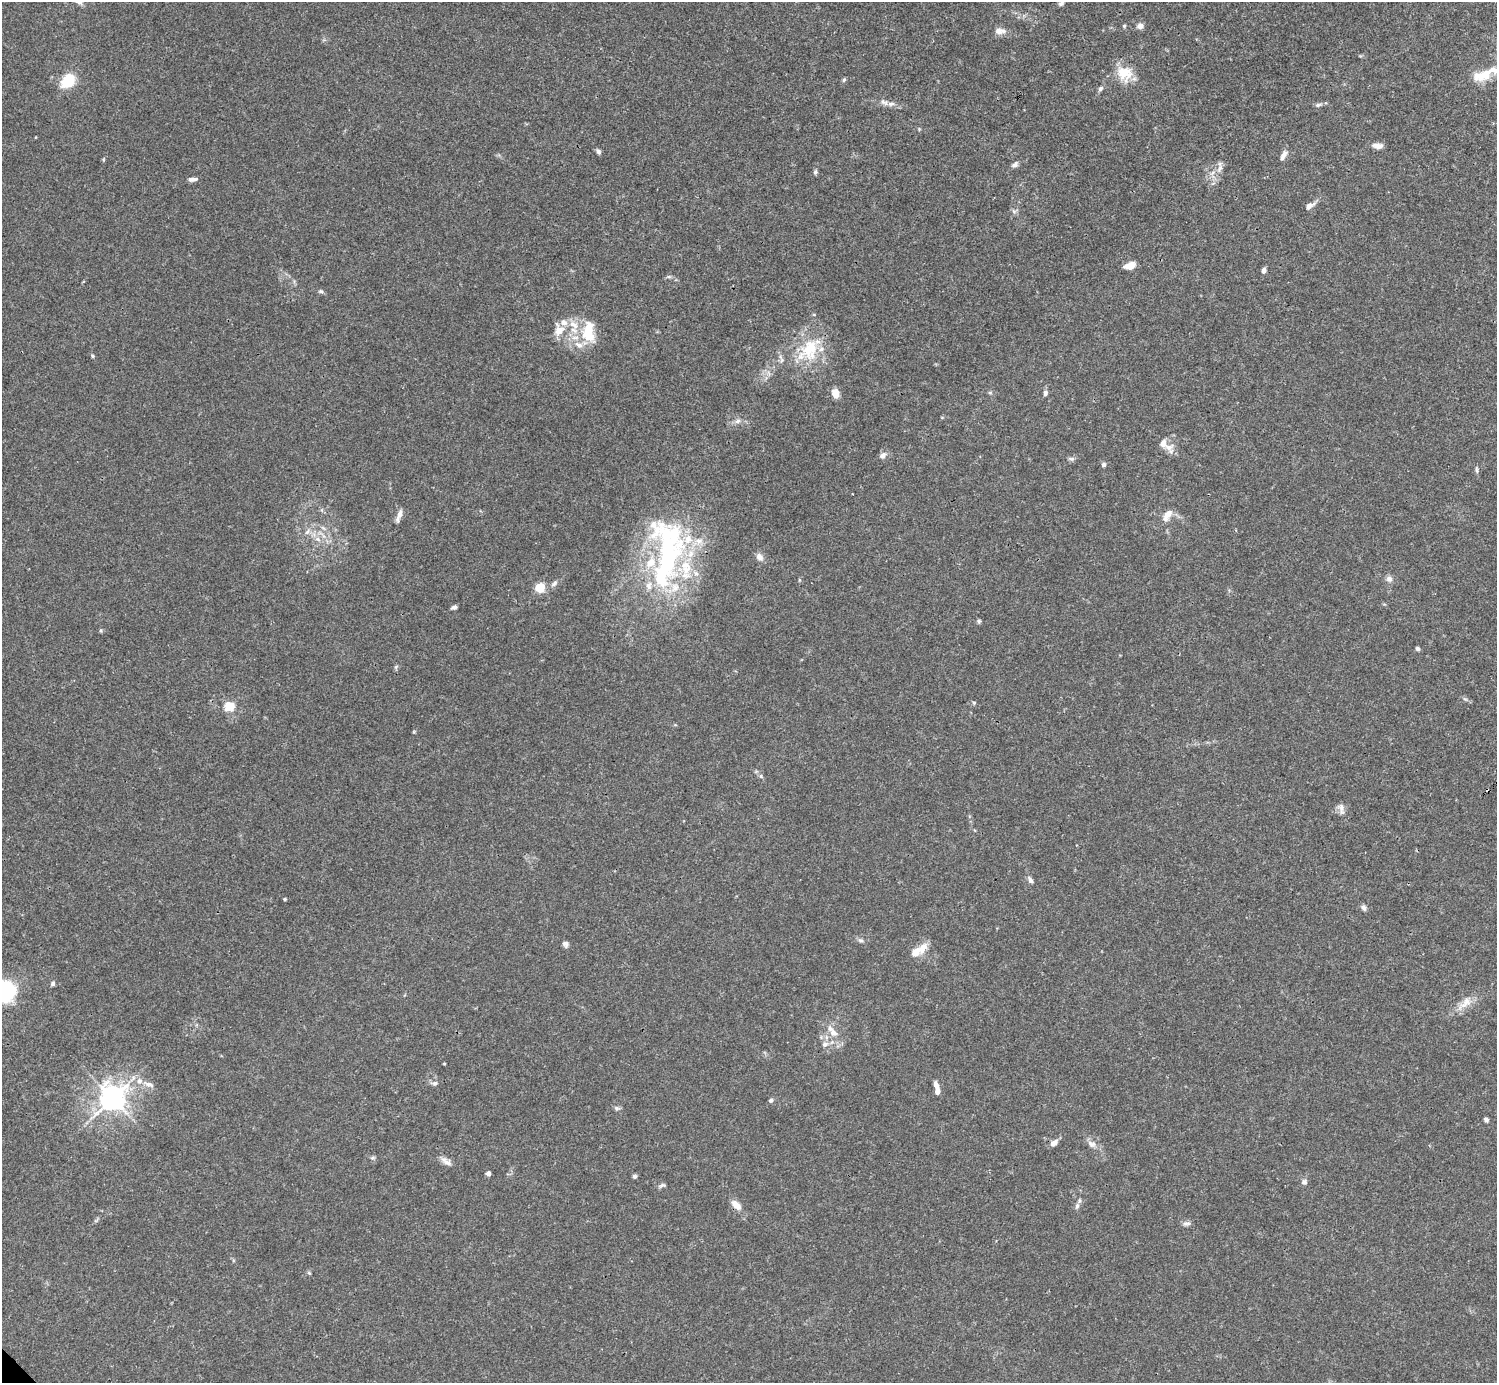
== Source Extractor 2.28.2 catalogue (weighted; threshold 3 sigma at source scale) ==
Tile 10 of 4 x 4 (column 2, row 3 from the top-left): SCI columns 1496-2990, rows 1539-2919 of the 5982 x 5981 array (HDU 1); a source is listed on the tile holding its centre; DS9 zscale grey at full resolution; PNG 1499 x 1385 px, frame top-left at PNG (2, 2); no overlay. Shown black and unused: <1% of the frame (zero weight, under 3 of 4 exposures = <1% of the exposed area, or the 3 px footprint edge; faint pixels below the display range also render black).
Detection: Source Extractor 2.28.2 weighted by HDU 2 'WHT'; one run over the whole footprint, this tile lists its part. Background 0.0164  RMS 0.0022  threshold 0.0098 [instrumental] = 3 sigma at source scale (4.5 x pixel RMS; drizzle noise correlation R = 1.50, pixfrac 1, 0.05/0.05 arcsec/px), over >= 5 px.
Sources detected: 103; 1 cosmic-ray / hot-pixel residue — not listed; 15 inside a brighter listed object's ellipse — not listed separately; the other 87 listed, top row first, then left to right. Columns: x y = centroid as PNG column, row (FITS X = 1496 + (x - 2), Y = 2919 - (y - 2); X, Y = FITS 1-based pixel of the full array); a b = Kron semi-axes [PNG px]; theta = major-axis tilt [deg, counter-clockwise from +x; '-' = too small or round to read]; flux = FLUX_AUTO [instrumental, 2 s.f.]
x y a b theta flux
1061 3 7 6 - 0.6
1124 26 5 4 - 0.25
1140 26 7 6 - 1.2
999 31 13 8 -2 1.6
1124 73 22 18 -47 4.9
1483 75 29 13 16 5.2
844 80 6 4 66 0.36
68 81 12 8 55 11
1101 88 7 5 47 0.53
891 104 10 7 15 1
1318 105 10 5 13 0.54
1378 146 11 6 -3 1.4
598 151 8 5 -52 0.5
1284 154 11 6 49 1
1015 164 9 6 41 0.76
1220 168 12 6 76 1
815 172 6 5 - 0.43
192 179 11 4 5 0.87
1309 206 12 6 31 1.2
1014 211 7 6 - 0.54
1129 265 14 8 18 1.8
1264 270 6 5 - 0.69
669 277 7 4 -1 0.38
321 291 7 5 -21 0.4
559 330 16 13 -86 2.8
588 332 28 16 89 7.2
809 350 37 25 51 11
92 356 5 4 - 0.28
835 393 10 7 -77 2.1
990 393 6 4 0 0.3
1045 393 7 6 - 0.59
738 421 8 7 - 0.84
1169 447 18 12 -56 1.9
883 455 10 8 49 0.92
1071 459 9 4 -1 0.48
1104 465 5 5 - 0.56
1477 470 9 4 -79 0.45
1168 514 12 8 39 1.7
399 515 17 5 70 1.3
307 532 8 6 61 0.76
318 539 8 6 -22 0.99
667 553 101 38 87 52
759 557 10 8 -49 1.2
1389 579 8 8 - 0.94
554 583 10 5 44 0.71
540 588 5 5 - 15
454 607 6 4 22 0.56
979 621 5 5 - 0.36
101 630 5 5 - 0.3
1418 649 5 4 - 0.52
396 667 6 5 - 0.38
1465 699 7 4 -35 0.4
974 703 5 5 - 0.28
229 706 16 14 15 3
1341 808 15 7 -77 1.2
1030 880 9 6 -57 0.78
285 899 4 3 - 0.26
1364 908 7 6 - 0.74
861 940 7 5 -2 0.52
565 944 8 7 - 0.64
923 948 16 9 63 2.6
53 983 6 5 - 0.51
5 991 21 20 - 19
1465 1003 27 10 42 2.9
833 1033 14 9 -51 2.2
825 1044 8 7 - 0.93
139 1081 9 8 - 1.4
435 1083 8 6 13 0.68
149 1084 16 6 -22 1.2
936 1085 9 5 -73 1.1
937 1092 5 4 - 1.2
112 1098 9 8 - 220
771 1100 5 5 - 0.52
617 1108 9 5 -15 0.52
1486 1120 5 4 - 0.62
1054 1143 9 6 38 1.4
1092 1144 13 8 -25 1.3
372 1158 7 5 2 0.41
447 1163 12 9 -19 1.2
488 1173 5 5 - 0.67
634 1176 6 5 - 0.39
1304 1182 7 7 - 0.67
662 1185 10 5 7 0.54
736 1205 12 7 -46 2.1
1077 1206 10 6 74 0.71
1186 1224 12 5 5 0.65
309 1273 6 4 -44 0.28
Overlapping masked pixels (flux is a lower limit): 1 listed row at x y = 736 1205
Isophote crosses this tile's border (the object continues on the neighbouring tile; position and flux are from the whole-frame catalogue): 1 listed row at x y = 5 991